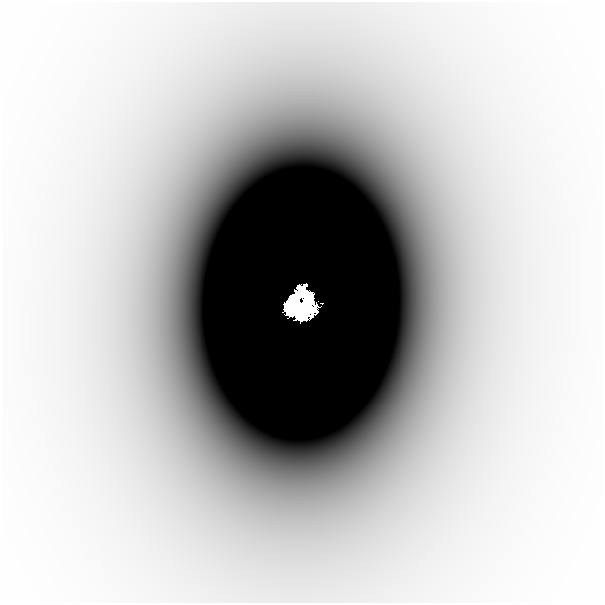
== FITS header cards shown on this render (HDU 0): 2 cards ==
NAXIS1  =                  601
NAXIS2  =                  601

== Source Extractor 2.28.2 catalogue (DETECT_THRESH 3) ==
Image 601 x 601 px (HDU 0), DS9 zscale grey, 1 PNG px = 1 image px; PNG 605 x 605 px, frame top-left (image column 1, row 601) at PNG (2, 2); no overlay
Background -5.14e-06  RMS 1.3e-06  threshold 3.96e-06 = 3 sigma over >= 5 px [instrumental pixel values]
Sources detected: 3; all 3 listed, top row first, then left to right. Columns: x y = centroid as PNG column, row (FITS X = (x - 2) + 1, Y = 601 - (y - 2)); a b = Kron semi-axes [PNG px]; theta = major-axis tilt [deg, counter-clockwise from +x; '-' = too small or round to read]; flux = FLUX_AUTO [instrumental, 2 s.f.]
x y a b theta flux
297 301 24 9 -88 2.9
306 304 31 16 -83 4.5
288 308 20 10 -49 3.9